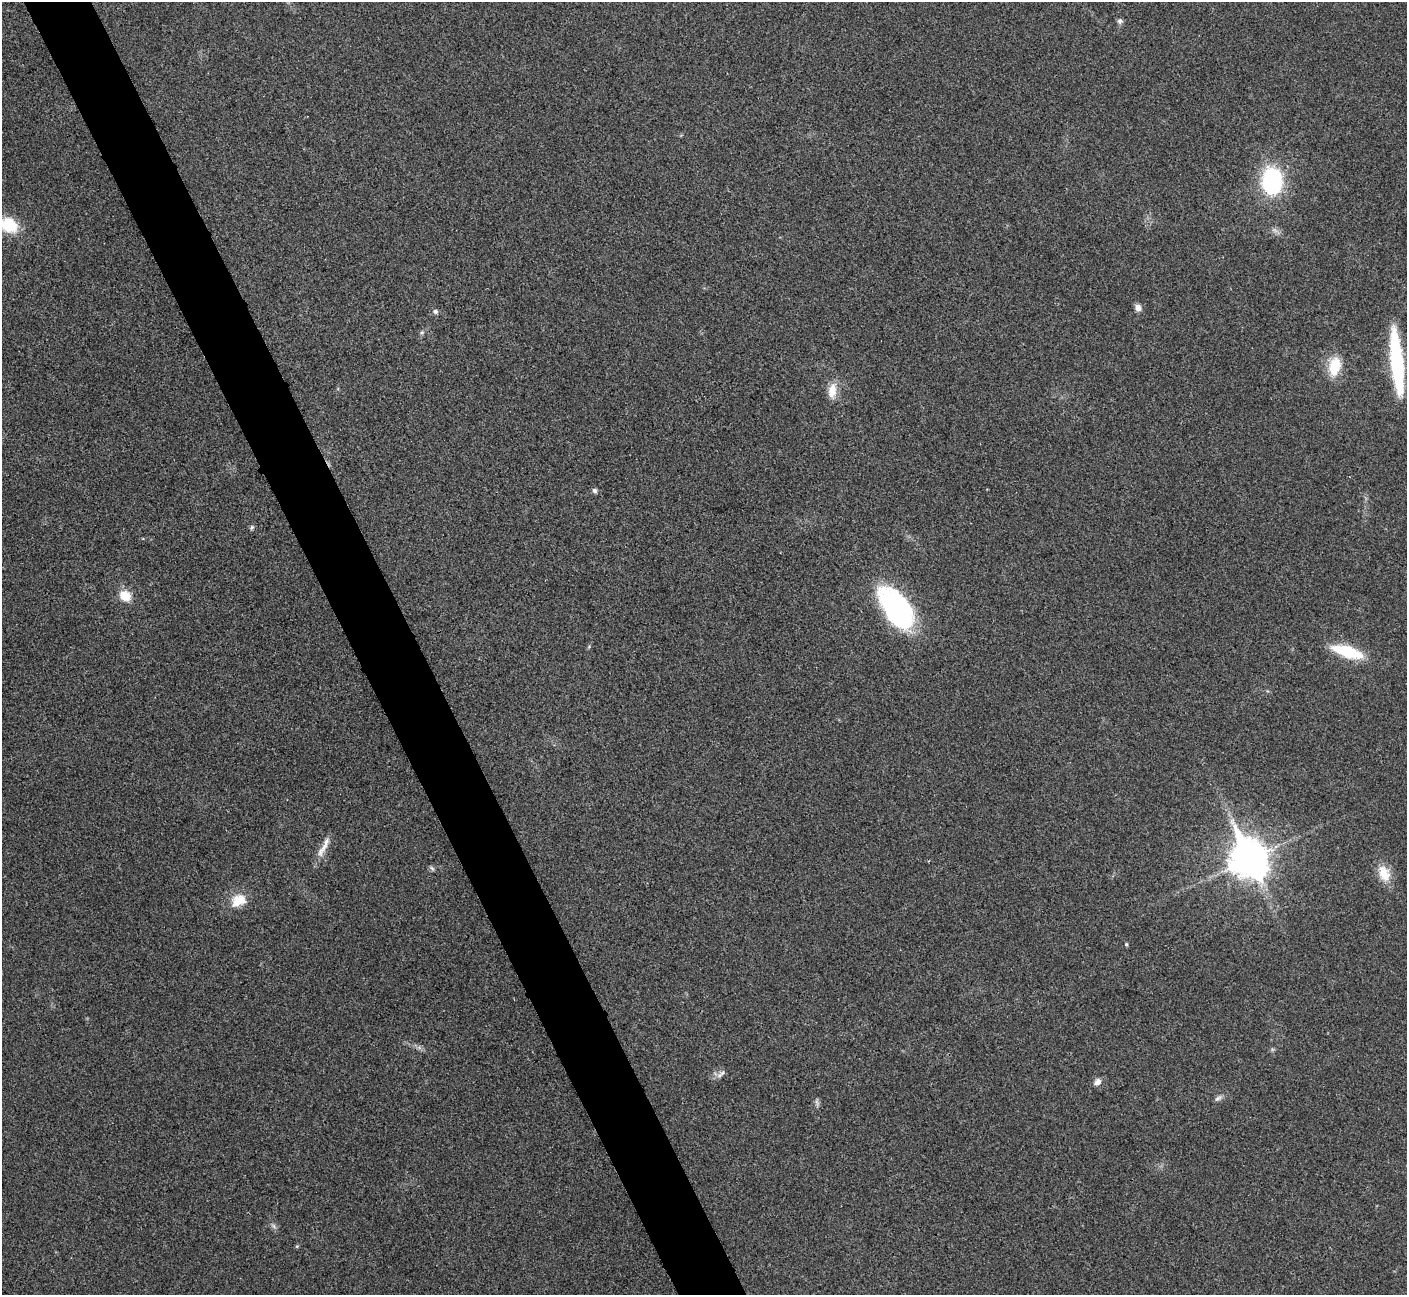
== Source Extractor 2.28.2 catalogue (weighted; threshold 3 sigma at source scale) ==
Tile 11 of 4 x 4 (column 3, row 3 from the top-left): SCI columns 2816-4220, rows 1452-2744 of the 5633 x 5621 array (HDU 1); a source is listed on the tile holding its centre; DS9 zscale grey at full resolution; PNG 1409 x 1297 px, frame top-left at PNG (2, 2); no overlay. Shown black and unused: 5% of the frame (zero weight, under 3 of 4 exposures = <1% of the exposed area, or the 3 px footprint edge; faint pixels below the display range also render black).
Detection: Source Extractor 2.28.2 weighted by HDU 2 'WHT'; one run over the whole footprint, this tile lists its part. Background 0.0382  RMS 0.006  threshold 0.0272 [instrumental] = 3 sigma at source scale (4.5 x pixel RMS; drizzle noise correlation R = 1.50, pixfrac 1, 0.05/0.05 arcsec/px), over >= 5 px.
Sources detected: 23; all 23 listed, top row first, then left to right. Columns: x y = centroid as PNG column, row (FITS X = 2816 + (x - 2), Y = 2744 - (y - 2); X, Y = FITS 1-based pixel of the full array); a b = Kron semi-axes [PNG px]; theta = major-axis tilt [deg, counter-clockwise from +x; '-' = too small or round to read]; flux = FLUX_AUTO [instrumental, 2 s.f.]
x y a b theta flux
1120 21 8 7 - 1.6
1272 181 17 13 -89 91
9 225 22 17 -33 20
1138 308 8 7 - 3.3
435 312 7 6 - 1.4
1397 362 64 11 -84 64
1335 366 22 13 78 16
832 391 22 11 83 7.8
595 491 7 6 - 1.4
252 527 7 4 46 1.1
125 596 14 12 -39 8.9
897 608 38 21 -55 120
1348 652 33 11 -17 27
324 846 36 7 59 6.3
1249 859 14 11 -64 1400
432 868 7 4 -44 1.1
1384 873 22 14 -67 10
238 900 20 15 28 11
1126 944 5 4 - 0.85
723 1072 11 4 52 1.6
1097 1082 8 7 - 3.1
1218 1098 11 5 29 1.8
274 1226 7 4 -71 1.3
Isophote crosses this tile's border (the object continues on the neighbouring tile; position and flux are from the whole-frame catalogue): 1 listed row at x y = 9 225